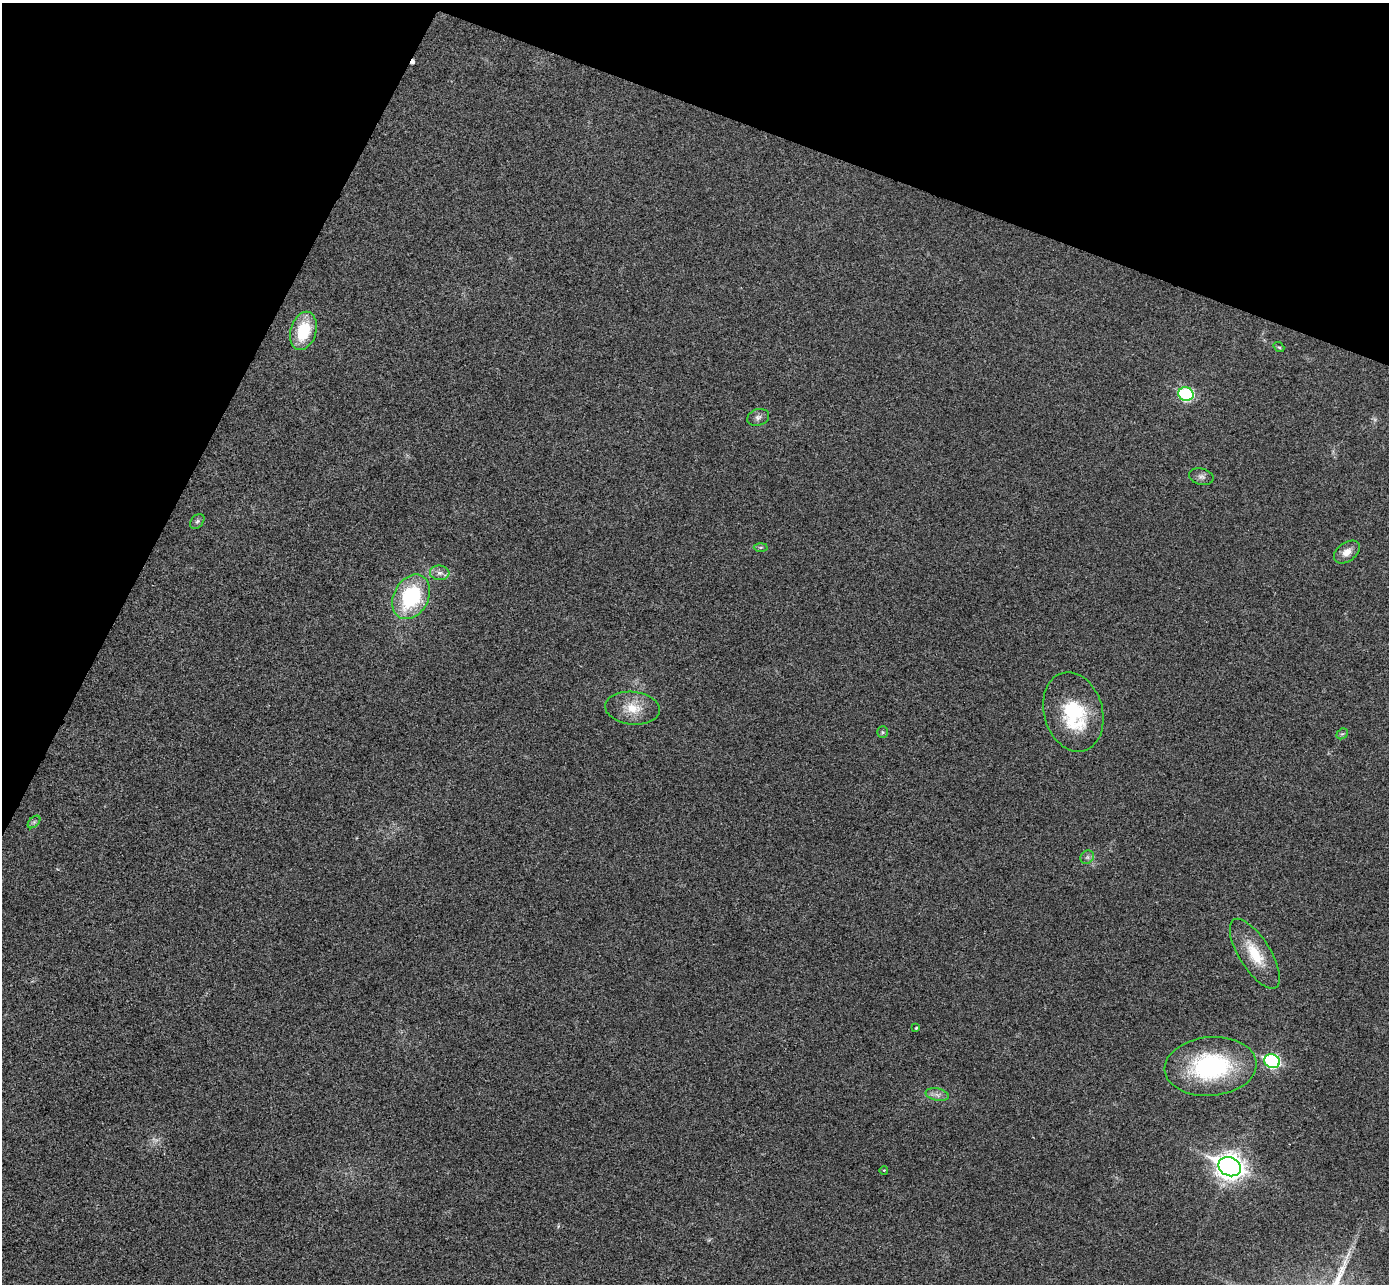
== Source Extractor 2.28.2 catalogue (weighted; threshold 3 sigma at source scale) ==
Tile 2 of 4 x 4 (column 2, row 1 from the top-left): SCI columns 1415-2801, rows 4039-5320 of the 5607 x 5646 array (HDU 1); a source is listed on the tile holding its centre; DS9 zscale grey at full resolution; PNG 1391 x 1286 px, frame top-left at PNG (2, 3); each listed source drawn as its Kron ellipse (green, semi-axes under 4 px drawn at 4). Shown black and unused: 20% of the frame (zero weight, under 3 of 4 exposures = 6% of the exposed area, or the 3 px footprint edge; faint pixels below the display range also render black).
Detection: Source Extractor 2.28.2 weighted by HDU 2 'WHT'; one run over the whole footprint, this tile lists its part. Background 0.025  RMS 0.0063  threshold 0.0283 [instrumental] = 3 sigma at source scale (4.5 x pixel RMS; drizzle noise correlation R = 1.50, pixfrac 1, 0.05/0.05 arcsec/px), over >= 5 px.
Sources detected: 25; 1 cosmic-ray / hot-pixel residue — neither listed nor drawn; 1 inside a brighter listed object's ellipse — not listed separately; the other 23 listed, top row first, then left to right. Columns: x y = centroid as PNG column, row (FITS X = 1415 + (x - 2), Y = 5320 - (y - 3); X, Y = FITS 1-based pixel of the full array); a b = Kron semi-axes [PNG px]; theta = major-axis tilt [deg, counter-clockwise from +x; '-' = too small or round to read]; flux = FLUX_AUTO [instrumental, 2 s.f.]
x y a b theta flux
303 331 19 13 73 26
1279 347 6 4 -38 0.85
1186 394 8 7 - 61
758 417 11 8 19 2.6
1201 477 12 8 -15 2.6
197 521 8 6 49 1.5
761 547 7 3 0 0.84
1347 552 14 9 36 5.3
440 573 10 7 -6 3
411 597 23 17 62 55
633 708 27 16 -6 14
1073 712 40 29 -74 41
883 732 6 5 - 0.95
1342 734 6 5 - 1.1
34 822 7 4 45 1.3
1087 857 7 6 - 1.8
1255 954 40 15 -58 21
916 1028 4 4 - 0.63
1272 1061 8 7 - 90
1211 1066 46 29 5 80
937 1095 12 6 -11 2.9
1230 1167 11 9 -24 600
884 1170 4 3 - 0.42